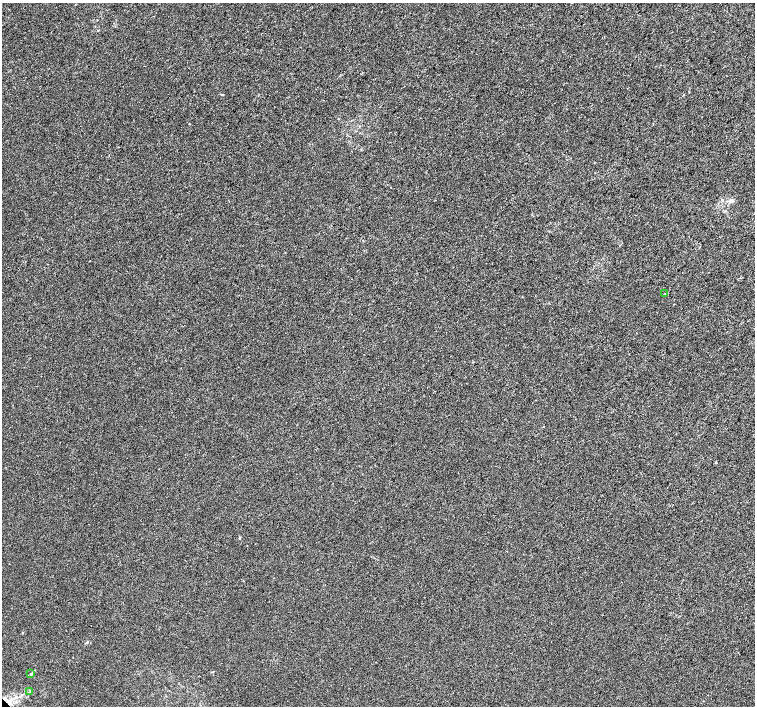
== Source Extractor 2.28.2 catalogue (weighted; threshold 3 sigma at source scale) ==
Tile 10 of 4 x 4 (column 2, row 3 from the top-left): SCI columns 1506-3010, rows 1563-2970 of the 6026 x 6007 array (HDU 1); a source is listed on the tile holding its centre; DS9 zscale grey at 2 x 2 block average (1 PNG px = mean of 2 x 2 image px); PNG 757 x 708 px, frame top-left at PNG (2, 3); each listed source drawn as its Kron ellipse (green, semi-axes under 4 px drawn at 4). Shown black and unused: <1% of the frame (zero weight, under 3 of 4 exposures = <1% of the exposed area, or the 3 px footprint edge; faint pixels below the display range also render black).
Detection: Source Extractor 2.28.2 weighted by HDU 2 'WHT'; one run over the whole footprint, this tile lists its part. Background 4.72e-04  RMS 0.0027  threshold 0.0123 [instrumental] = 3 sigma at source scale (4.5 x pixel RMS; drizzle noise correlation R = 1.50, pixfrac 1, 0.0396/0.0396 arcsec/px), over >= 5 px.
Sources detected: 3; all 3 listed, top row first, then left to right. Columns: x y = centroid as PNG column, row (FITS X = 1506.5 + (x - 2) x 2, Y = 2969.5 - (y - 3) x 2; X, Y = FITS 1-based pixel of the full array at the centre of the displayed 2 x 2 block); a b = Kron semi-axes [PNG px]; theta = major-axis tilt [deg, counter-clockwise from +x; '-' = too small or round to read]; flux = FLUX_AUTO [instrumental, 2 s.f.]
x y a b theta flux
665 293 2 2 - 0.27
31 674 3 2 - 0.52
30 692 4 3 - 0.64